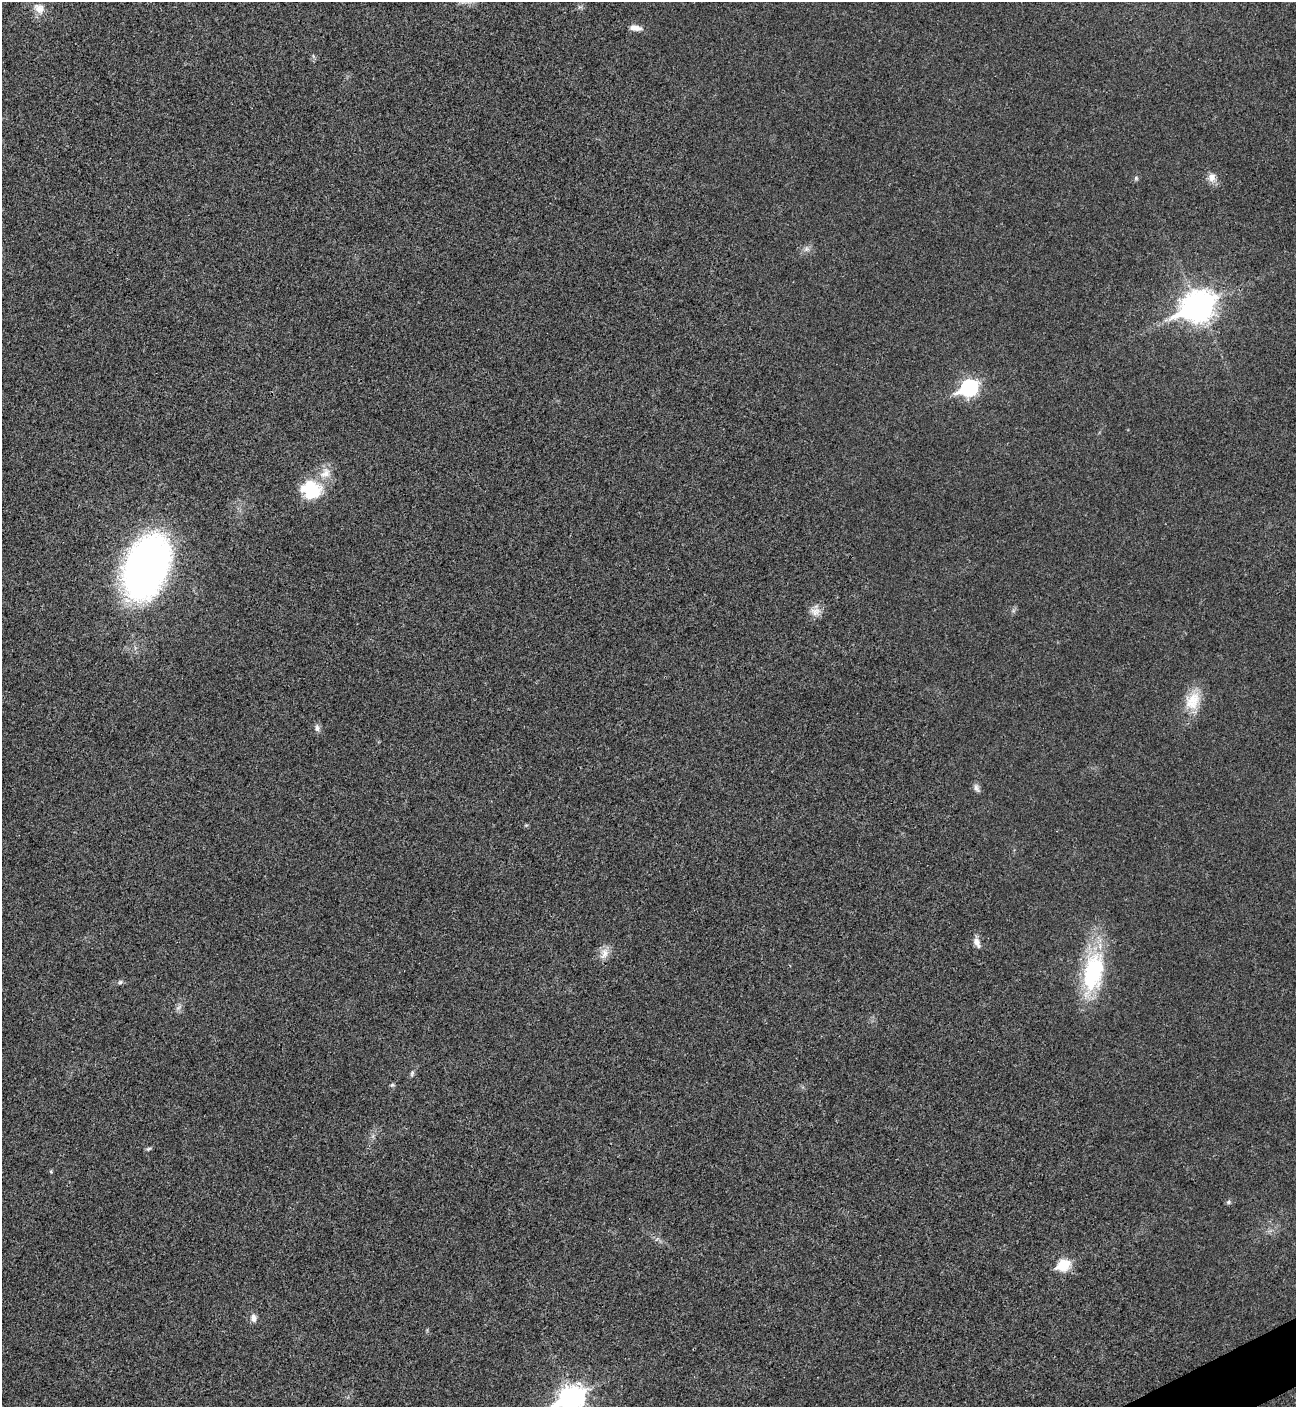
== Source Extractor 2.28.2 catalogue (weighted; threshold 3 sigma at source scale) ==
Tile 6 of 4 x 4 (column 2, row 2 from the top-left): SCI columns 1582-2875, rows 2814-4218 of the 5618 x 5630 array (HDU 1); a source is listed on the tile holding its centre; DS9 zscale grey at full resolution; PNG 1298 x 1409 px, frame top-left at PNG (2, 2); no overlay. Shown black and unused: <1% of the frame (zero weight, under 3 of 4 exposures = <1% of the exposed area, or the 3 px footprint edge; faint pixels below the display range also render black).
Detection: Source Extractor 2.28.2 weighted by HDU 2 'WHT'; one run over the whole footprint, this tile lists its part. Background 0.0196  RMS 0.0055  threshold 0.0249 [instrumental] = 3 sigma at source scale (4.5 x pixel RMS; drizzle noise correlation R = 1.50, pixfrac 1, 0.05/0.05 arcsec/px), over >= 5 px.
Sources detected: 27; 1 inside a brighter listed object's ellipse — not listed separately; the other 26 listed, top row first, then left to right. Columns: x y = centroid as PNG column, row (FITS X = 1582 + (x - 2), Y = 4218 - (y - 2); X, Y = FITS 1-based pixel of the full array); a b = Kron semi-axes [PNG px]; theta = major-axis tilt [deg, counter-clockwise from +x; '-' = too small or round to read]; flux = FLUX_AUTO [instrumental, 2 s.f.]
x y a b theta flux
39 8 16 12 -38 5.1
635 28 16 7 -7 4.1
1212 177 12 10 88 4.2
1136 178 6 5 - 0.93
806 249 9 7 66 2.2
1198 307 13 10 27 830
969 388 9 7 29 160
311 489 26 23 -15 24
146 566 54 33 69 310
815 611 15 12 -8 4.7
1193 701 28 19 60 15
317 728 11 7 -88 2
977 788 12 7 -62 2
976 941 12 8 -71 3.4
604 953 17 9 73 5.1
1093 972 56 25 79 54
120 982 6 6 - 1.1
178 1008 11 5 45 1.8
412 1073 9 5 74 1.2
392 1085 6 5 - 0.93
148 1149 8 4 14 0.98
51 1172 5 4 - 0.71
1229 1202 7 5 42 1.1
1063 1265 7 6 - 44
253 1318 10 8 -79 3.2
571 1398 11 9 29 440
Isophote crosses this tile's border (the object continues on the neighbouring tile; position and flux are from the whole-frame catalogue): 1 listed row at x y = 571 1398